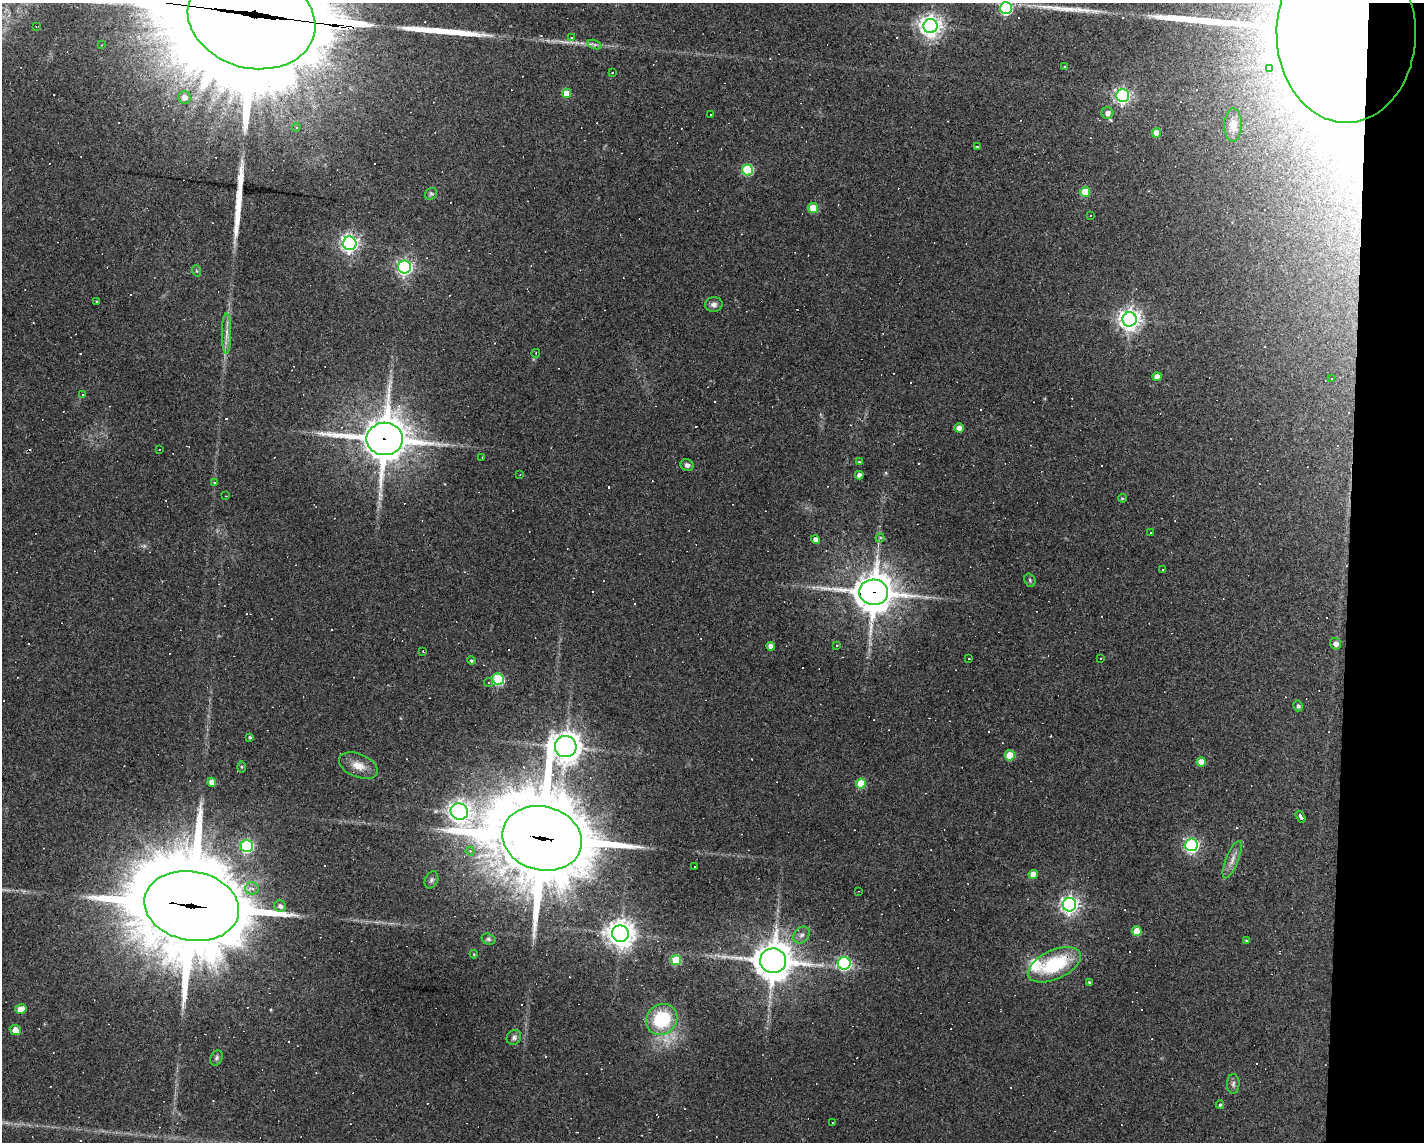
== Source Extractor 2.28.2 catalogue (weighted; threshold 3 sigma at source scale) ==
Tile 9 of 3 x 4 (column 3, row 3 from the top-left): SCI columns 2948-4369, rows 1141-2280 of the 4583 x 4561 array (HDU 1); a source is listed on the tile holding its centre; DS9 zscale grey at full resolution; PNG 1426 x 1144 px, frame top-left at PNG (2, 3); each listed source drawn as its Kron ellipse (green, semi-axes under 4 px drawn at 4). Shown black and unused: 5% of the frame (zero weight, under 3 of 4 exposures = <1% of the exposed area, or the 3 px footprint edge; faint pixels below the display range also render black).
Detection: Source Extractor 2.28.2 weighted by HDU 2 'WHT'; one run over the whole footprint, this tile lists its part. Background 0.0808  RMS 0.0057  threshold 0.0257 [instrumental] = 3 sigma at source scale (4.5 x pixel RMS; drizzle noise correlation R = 1.50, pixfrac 1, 0.05/0.05 arcsec/px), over >= 5 px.
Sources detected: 191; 1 inside a brighter object's white glare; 77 cosmic-ray / hot-pixel residue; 6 long thin detections or spike segments (spike, bleed or trail) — neither listed nor drawn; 2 inside a brighter listed object's ellipse — not listed separately; the other 105 listed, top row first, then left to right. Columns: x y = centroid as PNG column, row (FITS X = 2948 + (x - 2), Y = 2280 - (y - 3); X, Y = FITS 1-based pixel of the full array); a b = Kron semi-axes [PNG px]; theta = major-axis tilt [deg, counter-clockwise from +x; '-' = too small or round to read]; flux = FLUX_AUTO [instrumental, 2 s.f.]
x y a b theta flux
1006 8 6 6 - 77
251 19 65 49 -15 24000
36 26 3 2 - 0.38
930 26 7 7 - 390
1346 33 89 69 -90 2900
571 38 4 4 - 0.53
101 45 3 2 - 0.42
595 45 7 4 -18 1.3
1065 67 4 4 - 0.71
1270 68 3 3 - 0.37
612 73 2 2 - 0.45
567 93 5 4 - 8.9
1123 96 6 6 - 160
185 97 6 6 - 3.9
1108 113 6 6 - 3.2
711 115 2 2 - 0.41
1233 125 17 9 90 4.2
296 127 4 4 - 0.76
1156 133 4 4 - 7.5
977 147 3 3 - 11
747 170 5 5 - 45
1085 192 5 5 - 20
431 194 6 5 - 1
813 208 5 5 - 15
1090 215 3 2 - 0.35
350 243 7 6 - 230
405 267 6 6 - 160
197 271 6 3 -70 0.66
97 302 3 3 - 0.53
714 304 9 7 -2 2.2
1129 319 7 7 - 400
227 333 20 4 90 4
536 353 4 3 - 0.53
1157 377 4 4 - 5.3
1332 378 3 2 - 0.58
83 395 3 3 - 1
959 428 4 4 - 4.8
385 439 18 16 0 1900
159 449 3 2 - 0.33
482 458 3 2 - 0.36
859 462 3 3 - 0.51
687 465 6 5 - 1.7
520 475 3 2 - 0.53
859 475 4 4 - 2.8
214 483 4 3 - 0.71
226 496 2 2 - 0.37
1122 498 4 3 - 0.77
1151 532 3 2 - 0.57
880 538 4 4 - 1.1
816 540 5 4 - 3.4
1162 570 3 2 - 0.67
1030 580 7 5 -69 0.99
874 592 14 13 - 1400
1336 644 6 5 - 3.1
837 645 3 2 - 0.55
771 646 4 4 - 3.7
423 652 3 2 - 0.41
1101 658 3 2 - 0.33
968 659 3 3 - 1.5
471 661 4 4 - 1
498 679 6 5 - 50
489 683 4 4 - 0.92
1298 706 5 4 - 1.4
250 737 3 3 - 0.96
566 747 11 10 - 720
1010 755 5 5 - 17
1201 762 4 4 - 7
358 766 20 11 -23 7.2
241 767 5 4 - 0.67
212 782 4 4 - 5.1
861 784 5 5 - 19
459 812 9 8 - 400
1301 817 6 3 -59 2.1
542 838 40 32 -14 7700
1191 845 6 6 - 130
247 846 6 6 - 79
470 851 4 4 - 1.2
1232 860 20 6 68 4.3
695 867 3 2 - 0.54
1033 874 4 4 - 6.9
431 880 9 6 64 1.4
252 888 7 6 - 2.7
858 891 3 2 - 0.47
1070 905 7 6 - 250
192 906 48 34 -11 11000
280 906 6 5 - 2.4
1137 931 5 5 - 12
620 934 8 8 - 640
802 935 9 7 49 2.7
488 939 7 5 -17 1.1
1246 940 4 3 - 0.52
474 954 4 3 - 0.46
676 960 5 5 - 24
773 961 13 12 - 1400
844 963 6 6 - 110
1054 965 28 14 25 37
1089 982 3 3 - 0.67
21 1009 6 4 13 9.5
662 1019 16 15 - 34
15 1030 6 5 - 5.4
514 1037 8 7 - 1.7
217 1058 8 6 65 1.4
1233 1084 10 6 89 1.7
1220 1105 4 4 - 0.89
833 1122 3 2 - 1.1
Overlapping masked pixels (flux is a lower limit): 7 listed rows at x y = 251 19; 1346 33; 385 439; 874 592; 542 838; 192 906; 1054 965
Isophote crosses this tile's border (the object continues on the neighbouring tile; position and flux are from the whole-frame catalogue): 3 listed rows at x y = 1006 8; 251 19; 1346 33